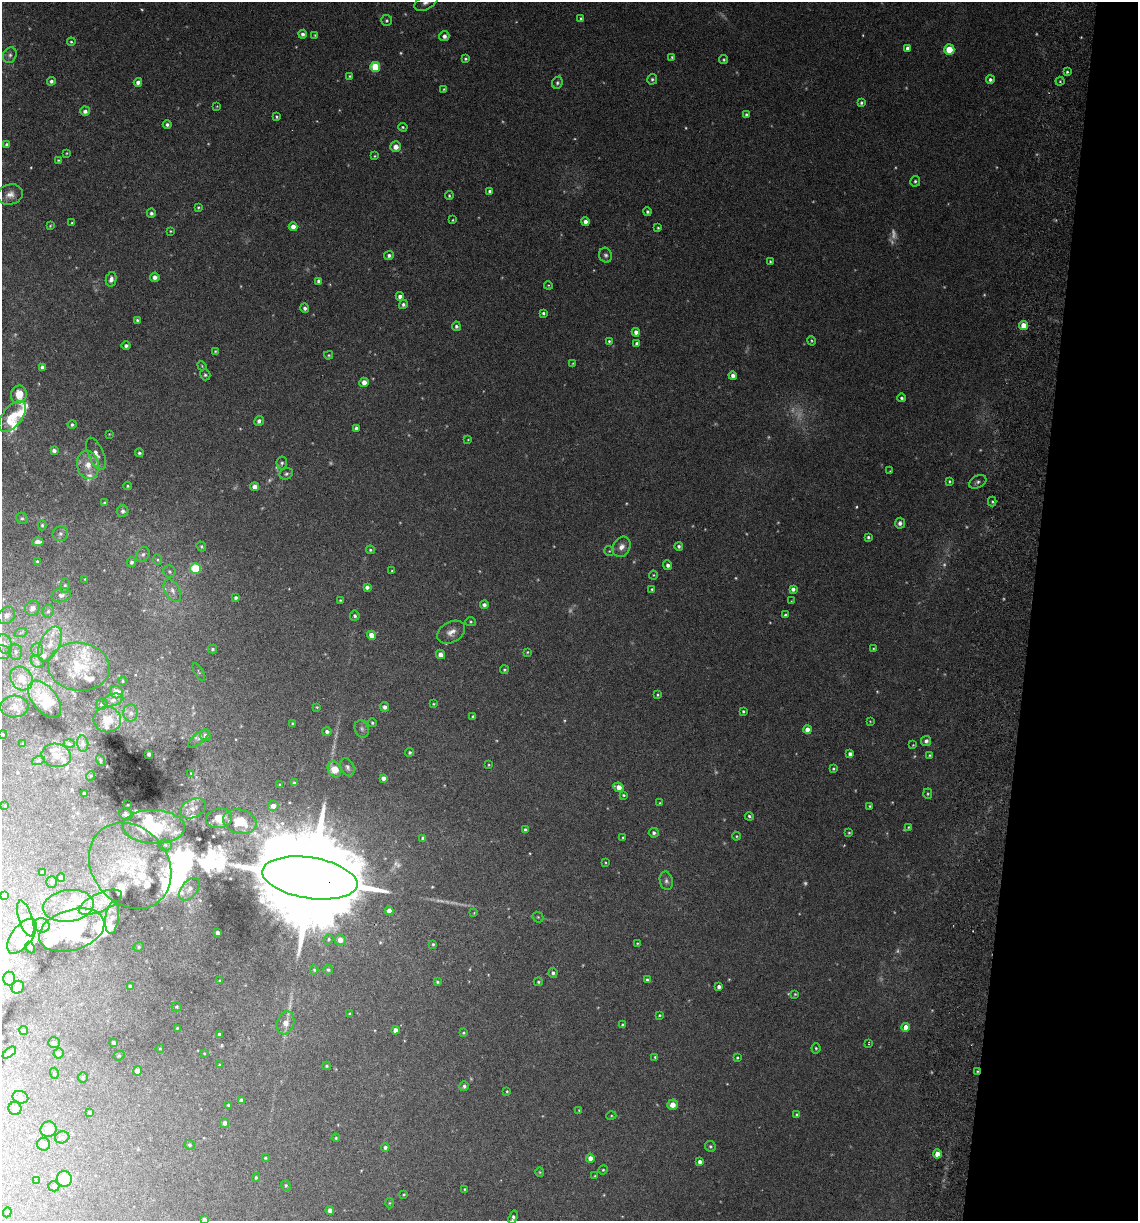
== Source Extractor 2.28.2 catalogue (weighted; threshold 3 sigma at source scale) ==
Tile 8 of 4 x 4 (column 4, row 2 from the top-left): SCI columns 3581-4716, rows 2449-3667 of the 5008 x 4899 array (HDU 1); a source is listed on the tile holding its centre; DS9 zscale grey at full resolution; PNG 1140 x 1223 px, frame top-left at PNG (2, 2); each listed source drawn as its Kron ellipse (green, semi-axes under 4 px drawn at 4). Shown black and unused: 9% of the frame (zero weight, under 3 of 6 exposures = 3% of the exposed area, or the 3 px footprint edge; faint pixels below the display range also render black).
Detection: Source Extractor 2.28.2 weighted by HDU 2 'WHT'; one run over the whole footprint, this tile lists its part. Background 0.0299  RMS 0.0032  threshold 0.0133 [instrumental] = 3 sigma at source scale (4.09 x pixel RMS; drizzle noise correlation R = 1.36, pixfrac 0.8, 0.05/0.05 arcsec/px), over >= 5 px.
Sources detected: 413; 42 too faint to see at this stretch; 3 inside a brighter object's white glare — neither listed nor drawn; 45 inside a brighter listed object's ellipse — not listed separately; the other 323 listed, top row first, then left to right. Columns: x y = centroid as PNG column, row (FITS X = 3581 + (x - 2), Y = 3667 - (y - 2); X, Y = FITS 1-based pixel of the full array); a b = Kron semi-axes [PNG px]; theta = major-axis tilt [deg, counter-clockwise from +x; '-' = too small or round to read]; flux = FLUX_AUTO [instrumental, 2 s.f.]
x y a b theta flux
426 2 13 7 32 1.7
581 19 4 3 - 0.5
387 20 5 5 - 0.59
303 34 4 4 - 0.92
315 35 4 3 - 0.31
444 36 5 5 - 1.2
71 42 4 3 - 0.35
907 48 4 3 - 0.96
949 50 5 5 - 5.9
10 55 8 6 65 0.94
672 57 4 4 - 0.37
465 59 4 4 - 0.41
724 60 4 4 - 0.43
375 67 5 5 - 13
1067 72 3 3 - 0.4
349 76 4 3 - 0.29
652 79 5 5 - 0.54
990 80 4 4 - 0.73
51 81 4 4 - 0.86
1060 81 4 4 - 0.33
138 82 4 4 - 1.1
557 83 6 5 - 0.6
444 89 4 4 - 0.33
861 103 4 4 - 0.49
217 106 4 3 - 0.22
85 111 5 4 - 1.1
746 115 4 3 - 0.57
276 117 3 3 - 0.4
167 124 4 4 - 0.72
403 127 5 4 - 0.39
7 145 4 4 - 1.3
396 147 5 5 - 2.2
67 153 4 2 - 0.22
375 156 3 3 - 0.3
58 160 3 3 - 0.28
915 181 5 5 - 0.52
490 191 4 4 - 0.8
10 195 13 10 16 2.2
449 196 4 3 - 0.37
198 207 3 3 - 0.35
647 212 4 4 - 0.55
151 213 5 4 - 0.72
453 220 3 2 - 0.27
585 222 4 4 - 1.4
72 223 4 3 - 0.28
50 226 4 3 - 0.3
293 227 4 4 - 2.2
658 228 3 3 - 0.3
170 231 3 3 - 0.26
389 255 5 4 - 0.79
606 255 7 6 - 0.79
770 261 4 3 - 0.31
155 277 5 4 - 1.2
111 279 7 5 77 1.3
319 281 4 4 - 1.2
548 285 4 3 - 0.27
400 296 4 4 - 1.4
403 304 5 4 - 0.71
305 308 4 4 - 0.87
543 313 3 3 - 0.5
137 320 4 4 - 0.46
1024 325 4 4 - 4.3
456 326 5 4 - 0.66
636 332 4 4 - 1.5
609 341 3 3 - 0.33
811 341 5 3 - 0.32
637 343 4 3 - 0.87
126 346 4 4 - 0.76
215 351 3 3 - 0.27
329 355 4 3 - 0.32
573 363 4 3 - 0.22
202 366 5 4 - 0.31
42 367 4 4 - 0.85
205 375 6 5 - 0.52
733 376 4 4 - 1.3
364 382 4 4 - 2.2
19 395 9 8 - 4.1
901 398 4 4 - 0.53
12 417 18 10 52 6.2
259 421 5 4 - 0.86
72 424 4 4 - 0.55
356 428 4 4 - 0.68
109 434 4 4 - 0.21
468 440 4 3 - 0.21
54 450 4 4 - 1
139 453 4 4 - 0.53
96 454 17 7 -67 2.2
282 463 6 5 - 0.59
88 465 14 11 -78 3.8
890 471 3 3 - 0.2
286 474 7 5 24 0.59
950 481 4 4 - 0.4
978 482 9 6 28 0.86
128 486 4 3 - 0.35
254 487 4 4 - 1.7
992 502 5 4 - 0.4
104 503 4 3 - 0.29
123 511 6 6 - 0.87
22 518 6 5 - 0.54
900 523 5 5 - 0.99
42 525 5 4 - 0.47
60 534 8 7 - 0.87
868 537 4 3 - 0.49
38 542 5 4 - 1.6
201 546 5 4 - 0.48
679 546 4 4 - 0.57
621 547 10 8 60 2.1
370 550 4 4 - 0.41
609 551 5 5 - 0.39
143 554 8 6 56 0.77
158 560 5 3 - 0.32
38 562 4 3 - 0.63
131 562 5 4 - 0.67
668 565 5 4 - 1.1
195 568 5 5 - 17
170 571 6 6 - 0.57
392 571 3 3 - 0.25
653 575 4 4 - 0.27
85 579 3 2 - 0.21
65 586 7 5 84 0.66
367 587 4 4 - 1.1
652 589 3 3 - 0.32
793 589 4 4 - 1.1
172 590 12 7 -59 1.8
61 595 10 7 13 1.2
236 598 4 3 - 0.54
340 600 3 2 - 0.27
791 601 3 2 - 0.18
484 605 4 4 - 0.97
32 608 8 7 - 1.7
48 611 6 5 - 0.73
7 615 9 7 44 1.7
785 615 3 3 - 0.36
355 616 5 5 - 0.69
471 622 5 4 - 0.41
21 632 7 4 20 0.53
451 632 15 10 30 2.5
371 635 4 4 - 3
5 644 10 7 -69 1.4
50 644 19 9 65 3.8
212 649 4 4 - 0.44
873 649 4 3 - 0.29
37 650 6 5 - 0.77
2 652 8 7 - 1.2
16 652 8 6 -84 0.92
527 652 4 3 - 0.26
440 654 5 4 - 1.6
37 662 7 5 -45 0.75
79 667 31 24 -6 11
504 670 4 4 - 0.47
199 672 10 2 -60 0.29
21 679 12 10 -54 4.6
123 681 4 4 - 0.29
116 692 6 6 - 3.1
657 695 4 4 - 0.36
45 699 22 12 -51 7.1
113 700 10 6 16 1.1
102 704 6 5 - 0.67
433 704 4 3 - 0.29
14 706 14 11 5 2.4
317 707 4 4 - 0.34
385 707 5 4 - 1.1
743 711 3 3 - 0.42
131 713 8 7 - 1.3
473 717 3 3 - 0.46
107 720 14 12 -10 4.5
870 721 3 3 - 0.22
372 723 4 3 - 0.42
293 724 4 4 - 0.44
362 729 9 7 -66 0.98
807 730 4 4 - 3.3
327 731 4 4 - 0.87
3 734 4 3 - 0.24
205 735 5 5 - 1.1
199 738 13 5 40 0.85
926 741 5 5 - 1.1
23 744 3 3 - 0.28
69 744 5 3 - 0.37
83 744 8 5 -83 0.74
913 745 3 3 - 0.19
410 752 4 4 - 0.48
149 754 4 3 - 0.57
850 754 4 4 - 1.1
56 755 15 11 -10 2.4
930 755 3 3 - 0.3
100 760 5 3 - 0.29
38 761 6 4 19 0.46
489 765 3 3 - 0.25
347 767 9 6 -67 1
334 769 8 6 -61 5
833 769 3 3 - 0.36
191 773 3 3 - 0.21
90 776 5 3 - 0.27
383 778 4 4 - 1.2
294 783 4 4 - 0.7
280 785 3 3 - 0.29
619 787 5 4 - 2.1
84 793 3 3 - 0.51
928 794 5 4 - 0.36
623 795 4 3 - 0.37
660 803 4 4 - 0.3
128 805 2 2 - 0.18
5 806 3 3 - 0.23
273 806 5 5 - 2
870 806 3 3 - 0.33
193 808 13 9 27 2.4
126 814 7 5 -25 0.88
749 816 4 4 - 0.49
219 818 13 9 11 4.8
240 822 17 12 -17 7.5
154 827 31 17 -2 23
908 827 4 3 - 0.27
525 830 4 3 - 1
654 833 5 5 - 0.67
849 833 4 3 - 0.3
736 836 4 3 - 0.31
423 838 4 3 - 0.78
623 838 4 3 - 0.42
165 845 6 5 - 0.6
605 862 4 3 - 0.24
130 866 46 38 -52 28
42 872 4 3 - 0.33
61 878 4 4 - 1.3
310 878 48 20 -9 13000
666 881 9 6 -77 0.94
52 882 6 5 - 0.76
189 889 13 8 51 1.8
4 895 4 4 - 0.92
100 902 23 9 24 4.2
68 906 25 16 8 7.9
389 911 4 4 - 1.6
474 913 4 4 - 0.21
112 917 17 6 82 2.6
538 917 6 5 - 0.4
26 919 18 7 -72 2.7
42 925 8 7 - 1.1
72 930 34 20 17 20
218 933 4 3 - 1
22 936 20 10 54 5
328 939 5 4 - 0.41
340 940 6 5 - 2.3
637 943 3 2 - 0.23
433 944 4 4 - 0.37
139 947 5 4 - 0.39
30 948 6 4 -63 0.37
314 970 4 4 - 0.43
328 970 5 4 - 0.5
553 973 5 4 - 0.68
9 978 7 6 - 0.82
647 980 3 3 - 0.56
220 981 3 3 - 0.27
437 982 4 3 - 0.41
538 982 4 4 - 0.37
130 986 3 3 - 0.53
18 987 6 6 - 1.8
719 987 4 3 - 0.97
795 994 3 3 - 0.28
177 1007 5 4 - 0.42
350 1014 3 3 - 0.4
659 1015 4 3 - 0.31
286 1023 12 8 73 2.6
623 1025 3 3 - 0.56
906 1027 4 4 - 3.2
177 1028 3 2 - 0.23
395 1030 4 4 - 2.1
24 1031 4 4 - 0.52
464 1033 3 3 - 0.31
219 1035 4 3 - 0.79
54 1043 6 5 - 0.57
114 1043 4 3 - 0.79
869 1043 3 2 - 0.22
160 1048 4 4 - 0.27
816 1048 5 4 - 0.44
9 1053 8 3 39 0.72
58 1053 5 5 - 0.74
204 1053 3 2 - 0.21
119 1056 6 4 21 0.39
655 1057 3 3 - 0.31
737 1057 4 3 - 0.31
220 1065 3 3 - 0.4
327 1066 4 3 - 0.39
138 1071 4 4 - 4
977 1071 3 3 - 0.34
54 1073 5 3 - 0.33
83 1077 5 4 - 0.37
464 1086 5 4 - 0.74
507 1091 3 3 - 0.3
20 1097 8 6 -14 0.89
241 1100 4 4 - 1.2
228 1105 4 3 - 0.5
672 1105 5 5 - 2.5
15 1109 6 6 - 0.95
579 1110 4 3 - 0.27
90 1112 4 4 - 0.53
797 1115 4 3 - 0.55
611 1116 5 3 - 0.28
224 1123 5 4 - 1.1
49 1129 8 7 - 3
62 1137 7 6 - 0.76
336 1138 4 3 - 0.28
44 1144 6 6 - 1.3
189 1145 5 5 - 0.5
710 1146 6 5 - 0.58
385 1147 4 4 - 0.89
937 1154 4 4 - 3.7
265 1158 3 3 - 0.3
590 1158 4 4 - 1.8
700 1162 4 4 - 1.4
603 1170 5 4 - 0.34
540 1172 5 4 - 0.31
595 1176 3 3 - 0.25
256 1177 4 3 - 0.41
64 1179 8 7 - 5.5
36 1181 4 4 - 0.29
286 1185 5 5 - 0.47
54 1186 5 5 - 0.72
465 1189 4 3 - 0.26
404 1194 3 3 - 0.29
389 1203 5 3 - 0.29
330 1210 4 4 - 1.4
7 1212 5 4 - 0.36
513 1217 7 4 71 0.78
204 1219 4 4 - 0.78
Overlapping masked pixels (flux is a lower limit): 2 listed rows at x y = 310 878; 977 1071
Isophote crosses this tile's border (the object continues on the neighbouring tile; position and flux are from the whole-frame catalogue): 4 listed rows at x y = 426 2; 2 652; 513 1217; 204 1219
Unlisted compact peaks at least as high as the median listed source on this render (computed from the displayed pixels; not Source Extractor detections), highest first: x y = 107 766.